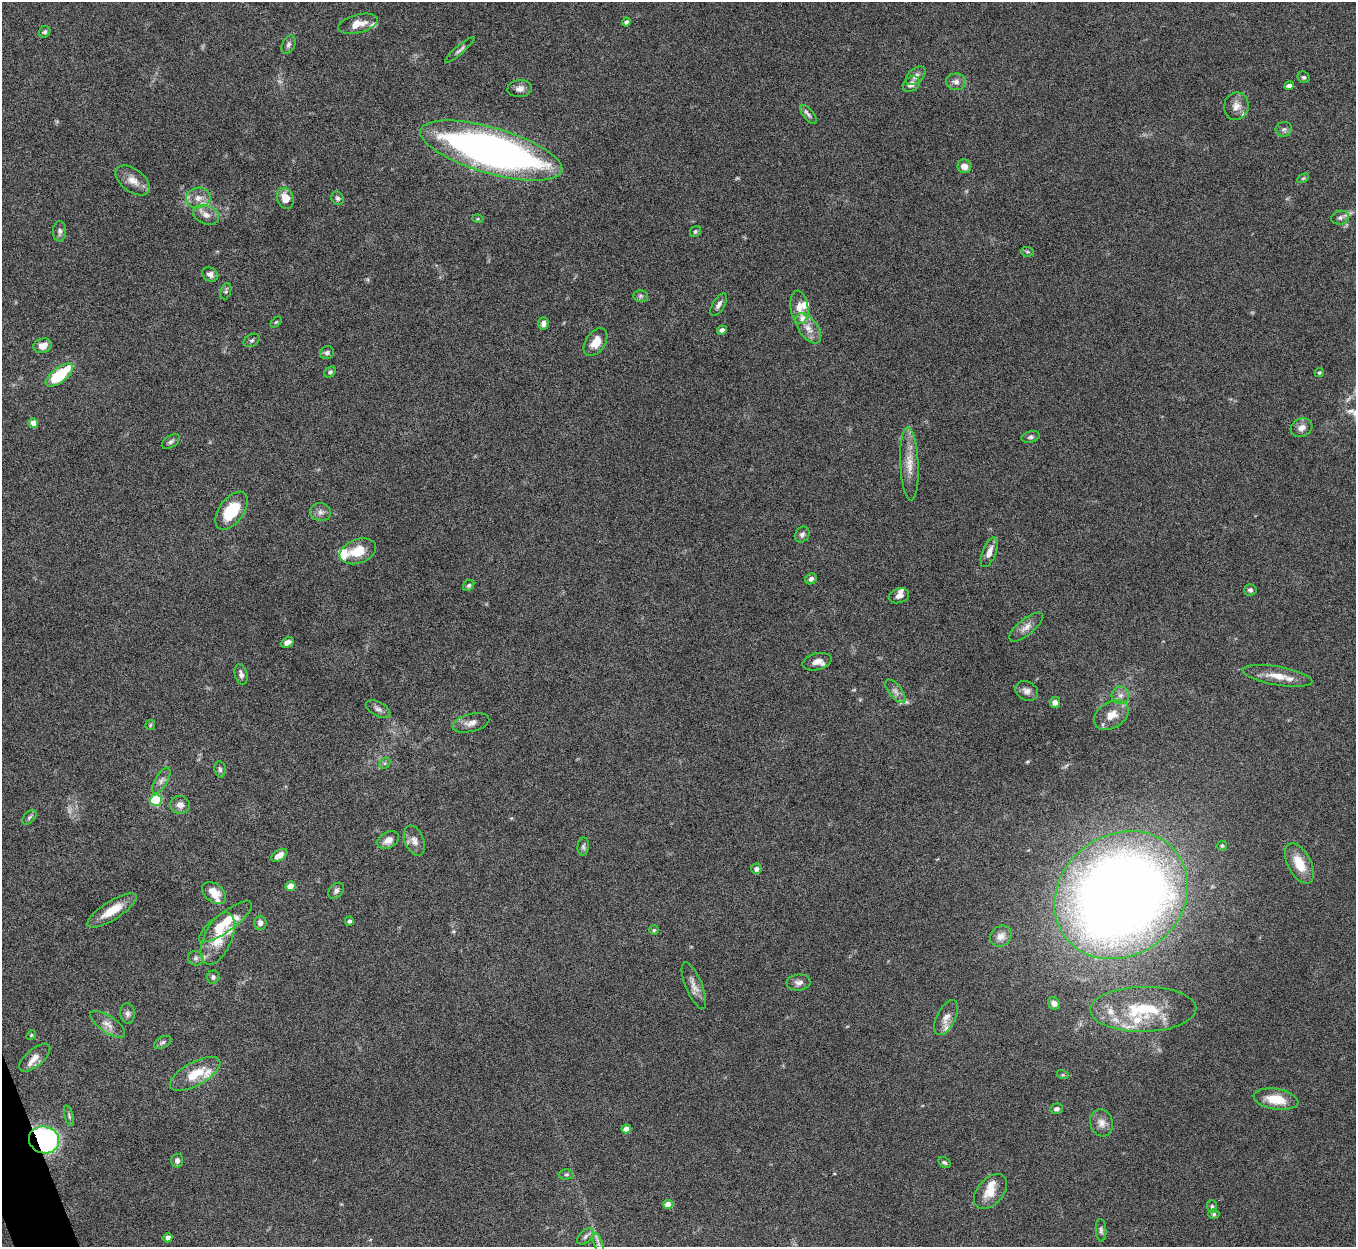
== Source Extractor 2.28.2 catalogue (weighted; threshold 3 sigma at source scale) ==
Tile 7 of 4 x 4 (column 3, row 2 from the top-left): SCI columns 2710-4063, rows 2640-3884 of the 5422 x 5406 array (HDU 1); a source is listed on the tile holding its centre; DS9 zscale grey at full resolution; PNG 1358 x 1249 px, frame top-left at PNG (2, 2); each listed source drawn as its Kron ellipse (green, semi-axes under 4 px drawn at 4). Shown black and unused: <1% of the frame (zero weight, under 8 of 15 exposures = <1% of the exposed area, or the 3 px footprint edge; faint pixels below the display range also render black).
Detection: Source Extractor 2.28.2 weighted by HDU 2 'WHT'; one run over the whole footprint, this tile lists its part. Background 0.162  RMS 0.0048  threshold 0.0197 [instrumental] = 3 sigma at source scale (4.09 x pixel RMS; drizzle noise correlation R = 1.36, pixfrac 0.8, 0.05/0.05 arcsec/px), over >= 5 px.
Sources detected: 144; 1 too faint to see at this stretch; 1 inside a brighter object's white glare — neither listed nor drawn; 17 inside a brighter listed object's ellipse — not listed separately; the other 125 listed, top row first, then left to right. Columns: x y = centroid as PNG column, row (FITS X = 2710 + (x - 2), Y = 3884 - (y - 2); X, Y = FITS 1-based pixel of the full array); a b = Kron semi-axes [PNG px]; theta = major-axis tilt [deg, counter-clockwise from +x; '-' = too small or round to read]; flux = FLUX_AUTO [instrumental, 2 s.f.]
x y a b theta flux
626 22 4 4 - 1.1
358 24 20 9 14 5
45 32 6 5 - 0.87
289 44 9 6 64 1.4
460 50 19 4 41 1.5
916 76 11 7 41 2
1304 77 6 5 - 0.82
956 82 10 8 -3 2.2
911 84 9 7 38 2.2
1289 86 5 4 - 2
520 89 12 8 6 2.7
1236 106 14 12 81 3.6
808 114 11 5 -52 1.4
1284 129 8 7 - 1.2
491 150 74 23 -16 240
964 166 7 6 - 3.4
1303 178 6 4 29 0.59
133 180 20 11 -36 4.7
198 198 12 10 10 4.1
285 198 11 8 -70 5.2
338 198 7 5 -59 0.99
206 215 14 9 -22 3.3
1340 218 9 7 11 1.5
478 219 5 3 - 0.5
60 231 10 6 89 1.5
695 231 6 5 - 0.81
1027 252 6 4 -6 0.65
210 274 8 7 - 1.8
226 291 8 5 71 0.78
641 296 7 6 - 0.98
719 305 13 5 59 1.8
799 307 17 9 -83 4
276 322 6 4 44 0.51
543 324 6 5 - 1.7
808 328 17 9 -54 4.8
722 330 5 4 - 1.9
252 340 8 6 29 1
596 342 15 9 56 5.5
43 346 9 7 16 4
327 353 7 6 - 1.2
330 372 6 5 - 0.88
1319 373 5 4 - 0.67
59 375 16 7 37 25
33 423 5 5 - 4.4
1301 428 11 9 27 2.8
1031 437 9 5 16 1.2
171 442 10 5 33 1.2
909 464 36 9 -87 7.1
232 511 22 12 54 16
321 512 10 9 - 2.1
802 535 8 7 - 1.4
358 551 19 12 20 9.2
989 552 16 6 69 3.2
811 579 6 5 - 1.4
469 585 6 5 - 0.95
1250 590 6 5 - 1.1
899 596 10 7 17 2
1026 627 20 8 39 3.2
287 642 7 5 26 2.1
817 662 15 8 15 3.4
241 674 10 6 -74 1.8
1278 676 35 9 -10 6.8
895 691 14 6 -52 2
1027 691 12 9 -28 2.3
1120 695 9 8 - 2.3
1055 703 5 5 - 1.9
378 709 13 7 -29 1.9
1112 715 19 13 32 6.3
471 723 19 9 14 3.2
150 725 5 4 - 0.47
385 763 6 4 46 0.75
220 769 8 5 -79 1
161 780 14 6 59 2.1
156 800 6 5 - 31
180 805 10 9 - 2.8
29 817 9 5 45 0.96
388 840 12 8 29 3.8
414 841 16 9 -67 3
1222 846 5 5 - 0.67
583 847 9 5 85 1.1
279 855 9 5 33 3.3
1299 863 22 11 -62 9.1
756 869 5 5 - 1.7
291 886 5 5 - 4.7
336 891 9 6 48 1.5
214 893 13 9 -40 5.7
1121 895 70 60 37 640
112 911 28 9 32 9.3
349 921 5 4 - 1
225 922 32 9 36 13
260 923 7 6 - 1.9
654 930 5 5 - 0.61
1001 936 11 10 - 2.8
218 939 28 14 65 12
196 958 8 7 - 1.4
213 977 6 6 - 1.1
799 982 12 8 6 2.1
694 986 25 8 -68 3.6
1054 1003 6 5 - 1.8
1143 1009 53 22 1 29
128 1013 10 7 -85 1.6
946 1018 19 9 63 3.7
108 1024 20 8 -35 3.6
31 1035 5 4 - 0.54
163 1042 9 5 30 0.96
35 1058 19 8 40 3.8
195 1074 28 11 29 11
1063 1075 6 4 -17 0.54
1276 1099 22 10 -9 10
1056 1109 6 5 - 1.4
69 1116 10 4 -73 0.94
1102 1123 13 11 -73 3.3
626 1129 5 4 - 3.3
44 1140 15 13 -19 91
177 1160 7 6 - 1.5
944 1162 7 5 -31 0.82
566 1174 7 5 2 0.89
990 1191 20 13 48 6.7
668 1204 5 4 - 5.8
1212 1207 6 5 - 0.83
1214 1214 5 4 - 0.71
1101 1230 11 5 -86 1.2
585 1236 10 6 46 1.3
168 1238 5 4 - 3.1
598 1244 11 3 -70 1.6
Overlapping masked pixels (flux is a lower limit): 1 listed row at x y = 44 1140